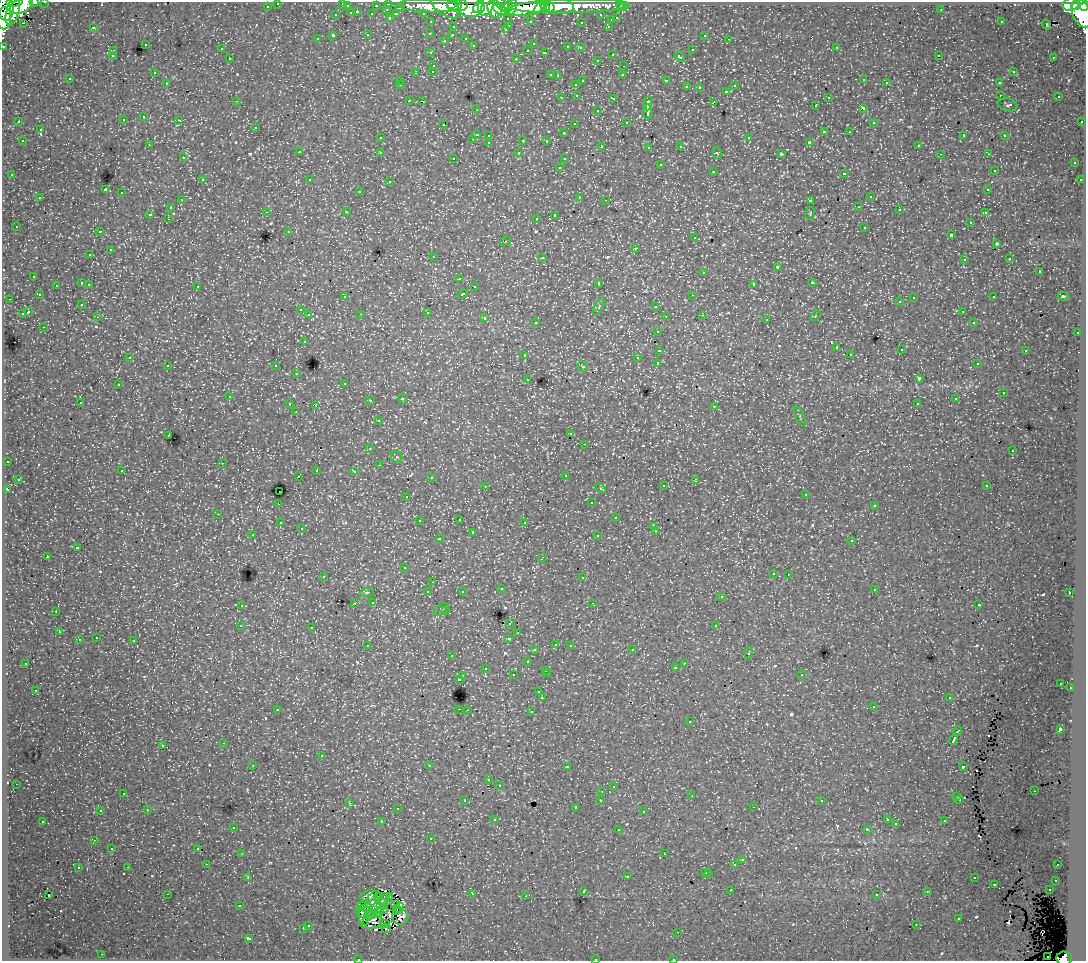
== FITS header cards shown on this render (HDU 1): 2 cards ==
NAXIS1  =                 1084
NAXIS2  =                  959

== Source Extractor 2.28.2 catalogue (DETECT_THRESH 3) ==
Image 1084 x 959 px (HDU 1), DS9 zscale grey, 1 PNG px = 1 image px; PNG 1088 x 963 px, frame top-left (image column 1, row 959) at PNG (2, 2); each listed source drawn as its Kron ellipse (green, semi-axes under 4 px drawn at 4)
Background 59.2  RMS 0.68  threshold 2.05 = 3 sigma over >= 5 px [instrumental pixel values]
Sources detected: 708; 5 with non-positive FLUX_AUTO (blend fragments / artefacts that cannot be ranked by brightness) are neither listed nor drawn; of the other 703, the 500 brightest by FLUX_AUTO listed and drawn (203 fainter detections omitted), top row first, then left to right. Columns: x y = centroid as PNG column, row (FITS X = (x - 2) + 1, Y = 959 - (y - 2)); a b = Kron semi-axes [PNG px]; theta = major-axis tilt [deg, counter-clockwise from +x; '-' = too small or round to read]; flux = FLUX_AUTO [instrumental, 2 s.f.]
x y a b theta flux
14 2 8 2 1 84000
34 2 4 2 - 36000
45 2 3 2 - 1100
278 3 3 3 - 1400
343 3 3 3 - 610
388 4 3 3 - 2000
451 4 3 3 - 80000
21 5 12 7 31 520000
457 5 10 6 0 320000
502 5 10 5 -38 200000
541 5 11 4 51 190000
1071 5 8 6 16 98000
1076 5 5 4 - 83000
267 6 3 3 - 860
347 6 3 3 - 510
376 6 3 3 - 740
430 6 31 7 -1 110000
445 6 17 8 -34 110000
486 6 10 7 72 340000
509 6 5 3 - 98000
557 6 16 8 -3 210000
571 6 59 6 1 170000
1084 6 5 3 - 110000
472 7 13 10 6 260000
478 7 6 4 65 130000
513 7 8 3 79 140000
524 7 21 9 5 320000
550 7 6 4 -58 89000
620 7 3 3 - 860
623 7 3 3 - 970
6 8 13 7 -87 590000
400 8 3 2 - 440
494 8 9 6 -73 110000
545 8 6 4 -84 69000
387 10 3 3 - 220
501 10 8 4 -28 140000
941 10 3 2 - 93
13 11 15 6 74 540000
357 12 3 3 - 230
351 13 3 3 - 560
1082 13 15 9 -68 390000
336 14 3 3 - 410
372 14 3 3 - 740
396 14 4 3 - 500
423 14 3 3 - 970
601 15 3 3 - 820
4 18 11 7 86 450000
390 18 3 3 - 940
508 18 3 3 - 430
617 18 3 3 - 340
611 19 3 3 - 150
530 21 3 3 - 840
1001 21 3 3 - 120
431 22 3 3 - 1400
581 22 3 3 - 130
23 23 3 2 - 92
1046 25 5 3 - 77
509 26 3 2 - 210
608 26 3 3 - 230
93 27 3 3 - 610
453 27 3 3 - 220
505 30 3 3 - 240
430 33 3 3 - 270
368 34 3 3 - 350
452 34 3 3 - 180
704 35 3 3 - 130
333 36 3 3 - 960
466 38 3 3 - 350
317 39 3 3 - 160
729 39 3 2 - 140
444 40 4 3 - 93
533 43 3 3 - 150
145 44 3 3 - 310
473 45 3 2 - 94
3 46 3 2 - 2000
568 46 3 3 - 410
580 47 4 3 - 99
836 48 3 3 - 240
221 49 3 3 - 170
528 50 3 3 - 190
692 50 3 3 - 350
113 51 3 3 - 170
431 53 3 3 - 180
545 53 4 3 - 400
612 54 3 3 - 240
939 55 3 2 - 120
112 56 3 3 - 180
680 57 6 3 -40 290
1053 57 3 3 - 150
230 58 3 3 - 240
516 59 3 3 - 420
597 60 3 3 - 73
434 65 3 3 - 300
624 66 3 2 - 200
433 71 3 3 - 220
154 72 3 2 - 160
1013 72 3 3 - 200
416 73 3 3 - 340
550 75 3 3 - 380
623 75 3 2 - 68
558 76 3 3 - 120
70 79 3 3 - 180
582 80 3 3 - 500
864 80 3 3 - 230
400 81 3 3 - 79
666 81 4 3 - 510
886 82 3 2 - 88
167 83 3 3 - 180
999 83 3 3 - 210
576 84 3 3 - 210
401 85 4 3 - 67
687 86 3 3 - 160
735 86 3 3 - 250
699 87 3 3 - 73
726 91 3 3 - 320
1000 95 3 3 - 350
577 96 3 3 - 190
828 97 3 3 - 170
1059 97 3 2 - 190
562 98 3 3 - 250
614 99 3 3 - 390
409 100 3 3 - 220
236 101 3 3 - 73
423 101 3 2 - 120
648 103 7 3 85 1800
713 103 4 2 - 450
1008 105 10 6 -13 110
815 106 3 3 - 90
863 108 4 3 - 530
476 110 3 3 - 87
598 110 3 3 - 310
648 112 7 3 89 1800
144 117 3 3 - 270
123 120 3 3 - 250
179 120 3 2 - 170
19 122 3 3 - 140
627 122 3 2 - 100
874 122 3 3 - 110
1082 122 3 2 - 410
574 124 3 2 - 160
443 125 3 2 - 80
255 127 3 3 - 150
40 129 3 3 - 270
824 132 3 3 - 520
849 132 3 2 - 170
564 133 3 3 - 150
476 134 3 3 - 740
489 135 3 3 - 190
963 136 4 3 - 510
1005 136 3 3 - 250
380 138 3 3 - 170
749 138 3 3 - 400
473 139 3 2 - 220
523 140 3 3 - 600
22 141 3 2 - 190
546 141 3 3 - 72
809 142 3 3 - 67
489 143 3 3 - 290
149 145 3 2 - 90
918 145 3 3 - 150
602 146 3 3 - 170
681 146 3 3 - 230
649 147 3 3 - 220
299 152 3 3 - 290
380 152 3 3 - 250
519 153 3 3 - 160
717 153 6 4 -78 200
781 154 4 3 - 1500
940 154 3 2 - 160
988 154 3 2 - 160
183 158 3 3 - 130
454 158 3 2 - 110
564 159 3 3 - 82
1074 162 3 3 - 280
660 165 3 3 - 430
559 167 3 3 - 250
994 170 3 3 - 120
713 171 3 3 - 340
844 173 3 3 - 190
12 175 3 3 - 170
202 180 3 3 - 110
310 180 3 3 - 190
1081 180 3 3 - 110
390 182 3 2 - 230
105 190 4 3 - 5200
988 190 3 3 - 240
360 192 3 3 - 70
122 193 3 3 - 360
871 196 3 3 - 450
579 197 3 3 - 400
40 198 3 3 - 350
181 200 3 2 - 120
606 200 3 2 - 180
810 200 3 3 - 1000
171 207 3 3 - 230
859 207 3 2 - 250
899 210 3 3 - 190
266 212 3 2 - 230
346 212 3 2 - 170
810 213 6 4 72 74
985 213 3 3 - 180
150 214 3 3 - 1000
555 215 4 3 - 1200
536 218 3 3 - 110
168 219 3 2 - 210
970 222 3 3 - 130
16 226 3 3 - 84
865 227 3 3 - 190
289 231 3 3 - 220
99 232 3 2 - 200
951 235 3 3 - 670
695 238 3 3 - 230
505 241 6 3 14 100
997 244 3 3 - 72
635 248 3 2 - 370
110 250 3 3 - 420
90 255 3 3 - 230
433 257 3 2 - 680
542 257 3 3 - 410
1010 259 3 3 - 83
964 260 3 3 - 120
777 267 3 3 - 430
1039 271 3 3 - 450
704 272 3 2 - 360
34 276 3 3 - 220
459 278 3 2 - 110
82 283 3 3 - 550
599 283 3 3 - 2600
812 283 3 3 - 340
89 284 3 2 - 190
754 284 4 3 - 1100
56 285 3 2 - 170
197 286 3 3 - 300
474 287 3 3 - 120
39 294 3 3 - 96
462 294 5 3 - 260
693 295 3 2 - 180
1063 296 5 3 - 80
345 297 4 3 - 250
993 297 3 3 - 200
914 298 3 3 - 360
9 299 3 2 - 190
900 302 3 3 - 130
82 304 3 3 - 140
599 306 9 4 63 84
656 306 3 3 - 210
300 310 3 3 - 120
962 311 3 2 - 100
28 312 4 3 - 910
428 312 3 3 - 470
22 314 4 3 - 610
361 314 3 2 - 75
309 315 4 3 - 220
702 315 3 2 - 130
815 315 6 4 53 71
665 316 3 2 - 74
98 317 3 3 - 140
485 318 3 3 - 480
767 320 3 3 - 160
536 322 3 3 - 210
974 323 3 3 - 200
44 327 3 2 - 240
658 331 3 3 - 200
1077 333 3 3 - 220
304 341 3 3 - 230
837 347 3 3 - 100
901 349 3 2 - 70
659 350 4 3 - 640
1025 350 3 3 - 330
850 354 3 2 - 100
525 355 3 3 - 310
130 357 3 3 - 70
637 358 3 2 - 67
658 363 4 3 - 1600
977 364 3 3 - 240
168 365 3 2 - 200
276 366 3 3 - 310
583 367 5 4 - 85
296 374 3 3 - 120
919 378 3 3 - 1500
528 379 3 3 - 210
345 383 3 3 - 200
118 385 3 3 - 170
1003 393 3 2 - 120
229 397 3 3 - 83
402 399 5 4 - 91
955 399 3 3 - 72
370 401 3 3 - 170
80 402 3 2 - 180
917 403 3 3 - 190
290 404 3 3 - 480
315 406 3 3 - 460
714 406 3 2 - 170
296 412 3 3 - 110
800 417 10 3 -67 69
379 420 3 3 - 290
571 434 3 3 - 94
168 435 3 2 - 190
585 444 3 2 - 120
370 449 3 2 - 150
1013 451 3 3 - 120
397 457 6 5 - 69
8 461 3 3 - 100
222 463 3 2 - 150
379 465 3 2 - 86
316 470 4 3 - 260
122 471 3 3 - 160
354 471 3 3 - 130
565 475 3 3 - 100
298 477 3 2 - 140
431 477 3 3 - 140
18 479 4 3 - 110
695 481 3 3 - 200
485 486 3 2 - 220
663 486 3 3 - 260
987 486 3 3 - 93
600 488 6 4 -32 84
7 490 4 3 - 190
279 492 3 2 - 300
806 494 3 2 - 110
407 496 3 3 - 120
592 503 3 3 - 120
278 504 3 3 - 750
874 506 3 3 - 150
218 514 3 2 - 290
616 518 3 3 - 270
460 519 3 2 - 170
419 521 3 3 - 190
525 522 3 2 - 180
280 523 3 3 - 200
654 527 3 3 - 170
301 529 3 3 - 110
656 531 3 3 - 180
472 532 3 3 - 230
253 535 3 3 - 120
598 536 3 3 - 210
439 539 3 3 - 200
852 540 3 3 - 250
77 548 3 3 - 450
47 557 3 2 - 570
543 557 3 2 - 100
405 568 3 3 - 140
773 573 3 3 - 160
788 574 3 2 - 180
323 577 3 3 - 80
583 578 3 3 - 350
433 582 3 2 - 73
501 589 3 3 - 250
874 589 3 3 - 190
462 591 3 3 - 270
367 592 7 3 6 72
428 592 3 3 - 440
1070 593 3 2 - 160
721 597 3 3 - 130
373 602 3 3 - 180
355 603 3 2 - 240
593 603 3 3 - 68
241 605 3 3 - 280
979 605 3 3 - 70
441 609 8 5 34 81
56 611 3 2 - 110
445 611 3 2 - 97
510 623 3 3 - 220
240 626 3 2 - 69
716 626 3 3 - 360
312 627 3 3 - 180
59 632 3 3 - 130
518 633 3 2 - 140
96 638 3 3 - 250
509 638 4 3 - 400
79 640 3 3 - 270
134 641 3 3 - 460
556 644 3 3 - 190
368 645 4 3 - 220
570 645 3 2 - 210
535 650 3 3 - 200
632 650 3 2 - 180
749 652 6 3 68 410
452 656 3 2 - 110
527 662 3 3 - 210
26 663 3 3 - 140
685 663 3 2 - 150
485 668 3 2 - 150
675 668 3 3 - 750
545 670 3 3 - 250
547 673 3 2 - 280
801 674 3 3 - 150
513 675 3 3 - 330
462 676 3 2 - 260
459 679 3 3 - 860
1061 683 3 3 - 91
1070 688 3 3 - 200
35 690 3 3 - 170
539 692 3 3 - 170
949 697 3 3 - 150
542 698 3 3 - 1600
873 707 3 3 - 150
459 709 3 2 - 260
277 710 4 3 - 76
467 710 3 2 - 280
531 712 3 3 - 260
690 722 3 3 - 250
1060 729 4 3 - 2000
958 731 5 3 - 730
954 740 5 3 - 1600
224 743 3 2 - 260
163 745 3 3 - 290
321 756 3 3 - 390
253 765 3 2 - 77
430 766 3 3 - 2300
963 766 3 3 - 500
567 767 3 2 - 150
489 780 3 3 - 200
16 784 3 2 - 300
499 785 3 3 - 160
614 787 3 3 - 110
602 791 3 2 - 240
1034 791 3 2 - 170
123 793 3 2 - 99
692 796 2 2 - 130
957 797 3 3 - 140
960 799 3 2 - 140
601 800 3 3 - 120
465 801 3 3 - 250
822 801 3 3 - 99
349 803 3 3 - 200
754 807 3 2 - 180
576 808 3 3 - 110
398 809 3 3 - 200
147 810 3 2 - 270
100 811 3 3 - 160
644 812 3 3 - 130
495 819 3 3 - 95
887 820 3 3 - 130
43 821 3 3 - 270
945 821 3 3 - 240
382 822 3 3 - 590
896 824 3 3 - 84
233 827 3 3 - 160
867 829 4 3 - 81
618 830 3 2 - 110
431 839 3 2 - 240
94 840 3 3 - 66
198 848 3 3 - 160
112 849 3 3 - 110
242 854 3 2 - 190
664 854 3 2 - 180
742 860 3 3 - 250
206 864 3 2 - 170
734 864 3 3 - 810
1057 865 3 2 - 140
128 867 3 2 - 220
79 868 3 3 - 410
706 872 3 3 - 280
709 873 3 3 - 330
627 876 3 3 - 530
248 877 3 3 - 210
974 878 3 2 - 89
1056 880 3 3 - 130
995 884 3 3 - 380
731 890 3 2 - 88
1049 890 3 3 - 220
583 891 3 3 - 210
927 892 3 3 - 190
167 894 3 2 - 600
473 894 3 3 - 190
877 894 3 3 - 190
48 895 3 2 - 96
369 896 9 5 12 270
379 896 3 3 - 78
390 896 3 2 - 120
526 896 3 2 - 170
384 899 7 5 50 390
373 904 13 7 70 620
395 905 4 3 - 96
240 906 3 3 - 73
364 906 7 3 -3 200
379 906 10 5 34 110
399 908 5 3 - 140
385 910 3 3 - 140
397 910 4 2 - 120
366 912 10 6 -23 310
379 912 5 3 - 140
400 917 9 7 -57 170
363 918 10 4 -81 160
959 919 3 3 - 260
372 920 9 8 - 190
385 924 4 3 - 130
309 925 3 3 - 310
916 925 3 2 - 150
303 929 3 3 - 340
387 929 4 3 - 110
678 932 2 2 - 89
248 938 3 3 - 1200
102 954 2 2 - 220
1048 957 2 2 - 160
1064 958 8 7 - 40000
359 959 3 2 - 68
595 959 3 3 - 390
674 959 3 2 - 160
At the frame edge (FLAGS 8, measured only in part): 14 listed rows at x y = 14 2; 34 2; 45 2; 278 3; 343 3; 21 5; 1084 6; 6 8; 4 18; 3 46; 1064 958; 359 959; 595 959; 674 959
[203 fainter detections neither listed nor drawn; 5 non-positive-flux detections neither listed nor drawn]